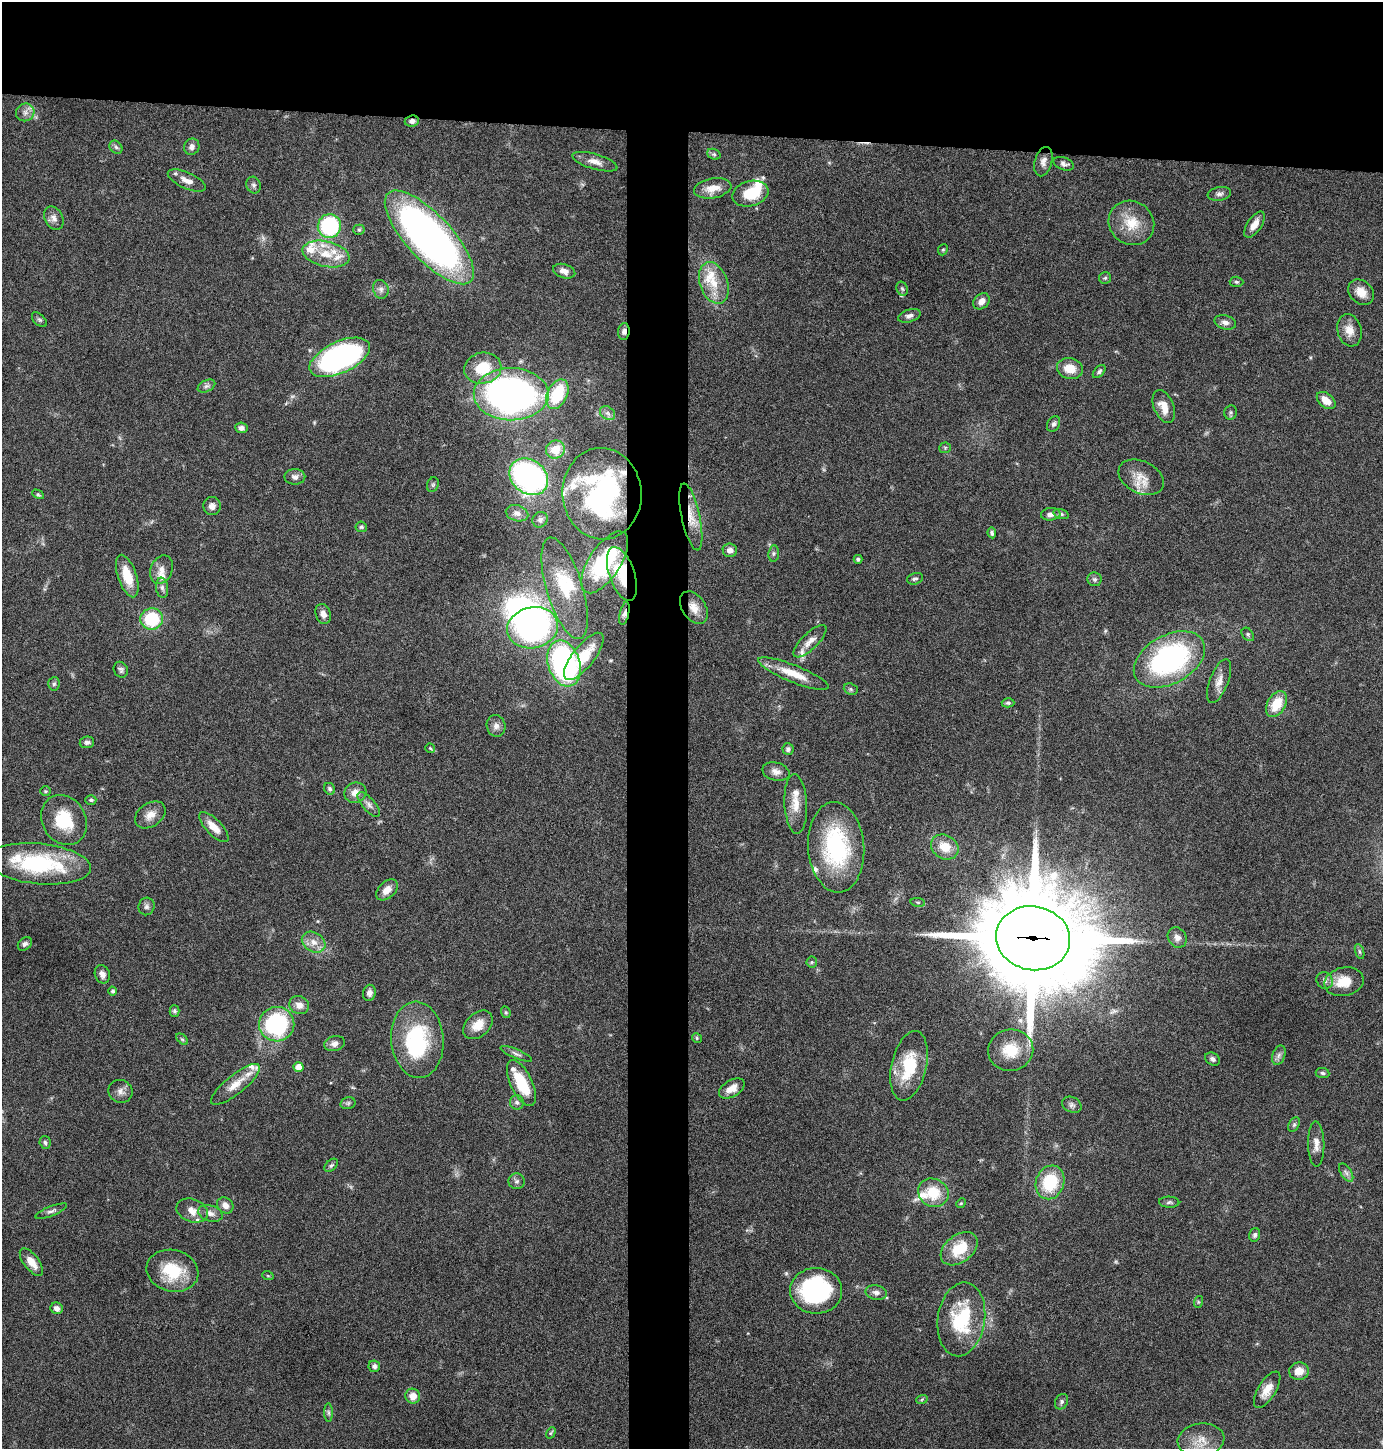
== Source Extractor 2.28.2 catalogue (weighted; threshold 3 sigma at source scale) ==
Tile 2 of 3 x 3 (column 2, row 1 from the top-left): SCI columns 1508-2888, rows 2895-4341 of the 4372 x 4345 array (HDU 1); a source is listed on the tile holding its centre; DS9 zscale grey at full resolution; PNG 1385 x 1451 px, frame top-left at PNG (2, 2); each listed source drawn as its Kron ellipse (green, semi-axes under 4 px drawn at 4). Shown black and unused: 13% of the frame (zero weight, under 4 of 8 exposures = <1% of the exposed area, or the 3 px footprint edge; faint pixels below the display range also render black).
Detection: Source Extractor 2.28.2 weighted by HDU 2 'WHT'; one run over the whole footprint, this tile lists its part. Background 0.0423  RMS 0.0035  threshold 0.0143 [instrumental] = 3 sigma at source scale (4.09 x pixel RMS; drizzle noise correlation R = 1.36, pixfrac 0.8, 0.05/0.05 arcsec/px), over >= 5 px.
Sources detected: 201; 1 too faint to see at this stretch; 3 inside a brighter object's white glare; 1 cosmic-ray / hot-pixel residue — neither listed nor drawn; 18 inside a brighter listed object's ellipse — not listed separately; the other 178 listed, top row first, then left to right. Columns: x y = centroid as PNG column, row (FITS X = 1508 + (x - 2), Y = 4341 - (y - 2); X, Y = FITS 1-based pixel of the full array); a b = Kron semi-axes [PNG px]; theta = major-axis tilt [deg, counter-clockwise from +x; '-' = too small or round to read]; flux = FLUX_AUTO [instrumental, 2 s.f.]
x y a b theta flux
25 112 9 8 - 1.8
412 121 7 5 7 1.2
116 147 7 5 -45 0.72
192 147 8 7 - 1.5
714 154 7 5 -20 0.63
595 162 23 7 -16 2.7
1043 162 15 8 75 1.9
1064 164 11 6 -19 1.1
187 180 20 8 -24 2.9
254 185 8 7 - 0.97
713 188 19 10 10 4.4
750 194 18 12 15 11
1219 194 12 6 10 1.2
54 218 12 9 -62 1.9
1131 223 23 21 -37 8.5
1254 225 15 7 57 2.9
329 226 12 11 - 33
359 230 5 5 - 0.55
429 237 60 22 -47 170
943 250 6 4 68 0.48
326 254 24 12 -13 7.4
564 271 11 7 -17 2.1
1105 278 6 6 - 0.55
1236 282 7 5 -2 0.59
714 283 22 14 -70 6.9
381 289 9 7 -72 1.4
902 289 7 5 -67 0.67
1361 292 14 11 -44 4.1
981 301 9 7 43 2
909 316 12 6 17 1.3
39 320 9 5 -44 0.68
1225 322 11 7 -16 1.6
1349 330 16 12 -74 3.8
624 332 8 5 84 1.1
340 357 32 15 25 78
483 368 19 15 11 11
1070 369 13 10 -14 5.2
1099 372 8 5 46 0.77
206 386 9 6 26 1
511 394 37 26 -1 170
557 394 16 10 64 15
1326 400 11 7 -40 3.8
1164 407 17 10 -68 3.9
1231 412 7 6 - 0.74
607 413 8 6 -35 1.1
1054 424 8 6 64 0.91
241 428 6 5 - 1.2
945 448 5 5 - 0.54
555 450 9 9 - 6.4
295 477 10 8 0 1.6
529 477 21 16 -38 79
1141 477 24 16 -26 5.7
433 485 7 5 69 0.66
38 494 6 4 -28 0.45
602 494 46 39 -85 70
212 506 9 8 - 1.7
517 513 11 8 -16 1.7
1051 514 10 6 6 1.7
1061 514 8 5 -16 0.65
691 517 34 9 -78 6.2
540 520 8 7 - 1.2
361 527 5 5 - 0.54
992 533 5 4 - 0.74
730 550 7 7 - 1.7
774 553 8 5 84 0.7
858 559 4 4 - 0.6
605 562 35 15 57 29
161 570 15 10 69 2.7
622 574 28 12 -71 13
127 576 22 9 -71 7.8
915 579 8 5 16 0.76
1095 579 7 7 - 0.89
162 588 10 6 -82 1.2
565 588 53 18 -73 16
694 608 18 11 -55 4
323 614 10 7 -69 1.7
624 614 12 4 77 1.3
152 619 11 11 - 16
533 628 26 20 12 85
1248 634 7 5 -50 0.63
810 641 21 8 44 3
584 656 29 11 52 10
1169 659 38 24 29 62
564 664 23 16 -73 71
121 670 8 7 - 0.89
793 674 38 8 -22 7.2
1219 681 23 9 69 3
54 684 7 5 85 0.65
851 689 7 5 -22 0.6
1008 703 6 4 -1 0.66
1276 704 14 9 60 8.3
496 726 11 9 -72 1.7
87 742 7 6 - 0.94
430 748 5 4 - 0.43
788 749 6 5 - 0.85
776 772 14 9 -14 2
330 789 6 5 - 0.72
45 791 5 5 - 0.43
355 793 11 10 - 2.6
91 800 5 4 - 0.61
796 804 30 11 -87 5.2
369 805 15 6 -49 1.6
150 815 17 11 35 3.3
64 820 26 21 -60 13
214 827 20 8 -46 4.1
836 847 45 28 -86 35
945 847 14 11 -32 6
39 864 52 20 -5 32
387 890 12 8 44 3.1
918 902 7 4 -8 0.47
146 906 9 8 - 1.1
1033 938 37 32 -11 6800
1177 938 10 9 - 1.8
314 942 12 9 -33 2.9
25 944 8 6 43 0.87
1360 952 8 3 -71 0.58
812 962 5 5 - 0.5
102 974 9 7 -69 1.6
1325 980 9 7 -51 1.2
1344 982 20 14 12 6.9
113 991 4 4 - 0.82
369 993 8 6 78 1.4
299 1005 10 9 - 2.2
174 1011 6 5 - 0.64
506 1012 6 4 -68 0.49
277 1024 17 17 - 37
478 1025 17 11 43 4.7
697 1038 5 4 - 0.5
182 1039 7 4 -44 0.48
417 1040 38 26 -85 29
334 1044 10 7 16 1.6
1011 1050 23 20 12 9.1
516 1054 17 4 -23 1.2
1279 1055 10 6 72 1.2
1213 1059 8 6 -32 1
909 1066 35 17 77 15
298 1067 5 5 - 4.1
1323 1073 7 5 -6 0.64
521 1083 25 11 -64 14
235 1084 30 9 39 5.3
732 1088 14 8 30 3.6
120 1091 12 11 - 1.9
517 1102 7 7 - 0.99
348 1103 7 5 13 0.68
1072 1105 10 7 -25 1.1
1294 1125 8 5 63 0.72
45 1143 6 5 - 0.69
1316 1144 22 8 -89 2.8
331 1165 8 5 44 0.7
1346 1173 10 5 -57 1.1
517 1181 8 8 - 1
1050 1182 17 14 70 15
933 1193 15 14 - 9.1
1169 1202 10 5 -4 0.84
961 1203 5 4 - 0.33
225 1205 9 7 -40 2
51 1211 17 5 21 1.1
192 1211 16 11 -21 3.4
210 1213 12 8 -17 1.9
1255 1235 7 5 73 0.81
959 1249 21 13 37 10
31 1262 16 7 -52 4
172 1271 26 21 -14 13
268 1276 6 3 -19 0.34
816 1291 26 23 -1 45
876 1292 11 7 -12 1.6
1198 1302 6 4 73 0.45
57 1308 6 5 - 1.6
961 1319 37 23 82 22
374 1366 6 5 - 1
1299 1371 10 8 8 3.5
1267 1390 21 8 58 4.2
413 1396 7 7 - 3.3
922 1399 6 4 20 0.45
1061 1402 8 6 61 0.84
328 1413 9 4 -89 0.74
551 1433 6 4 60 0.44
1201 1440 23 16 7 6.3
Overlapping masked pixels (flux is a lower limit): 7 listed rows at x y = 412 121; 624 332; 691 517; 622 574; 694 608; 624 614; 1033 938